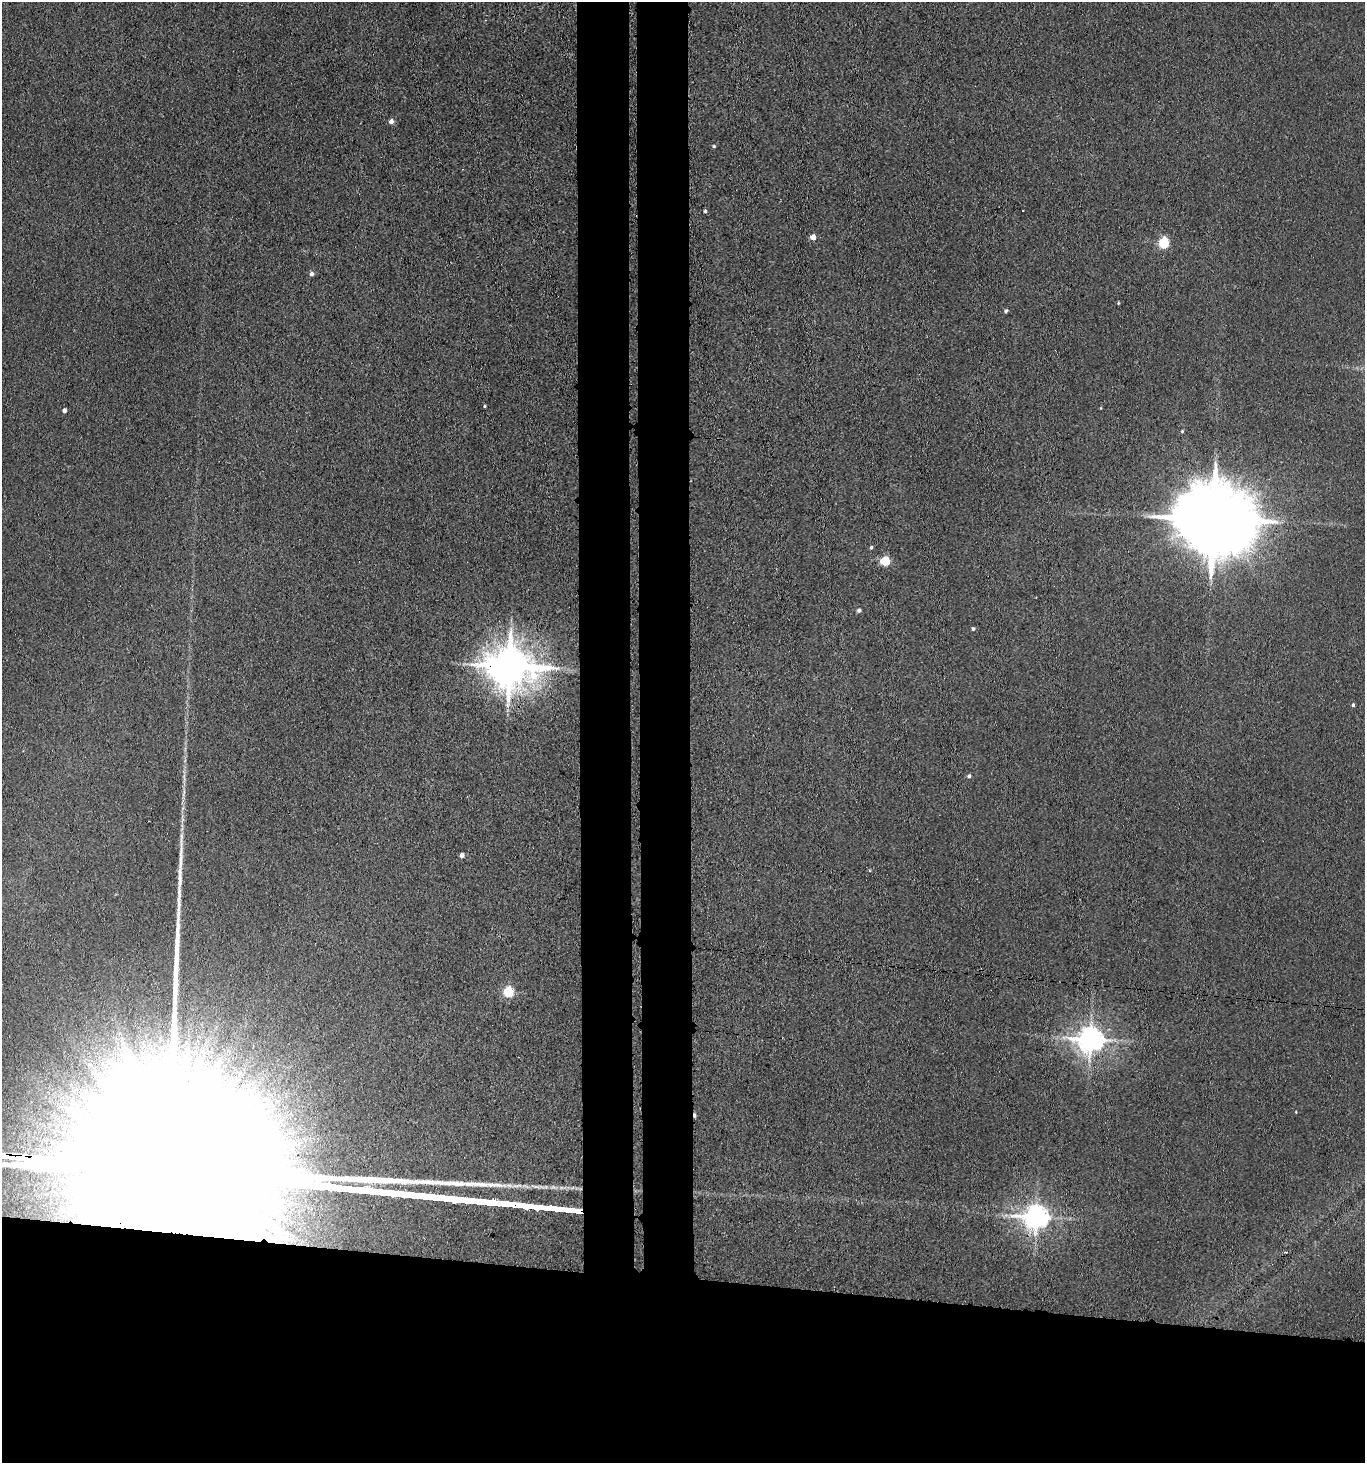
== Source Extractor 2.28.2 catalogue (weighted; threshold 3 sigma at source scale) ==
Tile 8 of 3 x 3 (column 2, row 3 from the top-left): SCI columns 1587-2949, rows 6-1466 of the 4473 x 4392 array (HDU 1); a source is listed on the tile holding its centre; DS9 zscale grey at full resolution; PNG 1367 x 1465 px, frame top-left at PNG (2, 2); no overlay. Shown black and unused: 19% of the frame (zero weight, under 3 of 4 exposures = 5% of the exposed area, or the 3 px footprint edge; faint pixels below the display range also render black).
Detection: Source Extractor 2.28.2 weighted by HDU 2 'WHT'; one run over the whole footprint, this tile lists its part. Background 0.042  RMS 0.0062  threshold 0.0278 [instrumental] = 3 sigma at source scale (4.5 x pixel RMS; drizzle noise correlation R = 1.50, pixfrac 1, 0.05/0.05 arcsec/px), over >= 5 px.
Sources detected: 31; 3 inside a brighter object's white glare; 1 long thin detection or spike segment (spike, bleed or trail) — not listed; the other 27 listed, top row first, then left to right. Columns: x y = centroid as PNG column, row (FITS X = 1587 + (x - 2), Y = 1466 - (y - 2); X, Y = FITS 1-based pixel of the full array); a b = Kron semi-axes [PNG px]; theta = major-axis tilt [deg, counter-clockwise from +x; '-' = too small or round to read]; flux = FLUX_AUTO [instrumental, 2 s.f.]
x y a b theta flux
391 121 5 4 - 3.6
714 146 4 4 - 0.73
705 211 4 3 - 0.97
813 237 5 4 - 5.8
1163 243 5 5 - 61
311 274 5 5 - 2.1
1119 303 4 3 - 0.55
1006 311 5 4 - 1.1
484 406 3 3 - 0.66
64 410 4 4 - 2.3
1182 431 4 4 - 0.75
1214 519 24 18 -11 8900
871 547 4 3 - 1.2
885 561 5 5 - 40
859 610 4 4 - 1.8
973 629 4 4 - 1.1
509 666 14 11 -5 2500
1353 705 4 3 - 1.1
969 776 5 4 - 1.4
184 777 15 3 -86 2.3
184 793 16 2 77 1.8
461 855 4 4 - 3.1
508 992 5 5 - 49
1091 1040 8 8 - 830
695 1115 5 3 - 1.7
53 1211 34 22 -2 58
1036 1217 8 8 - 670
Overlapping masked pixels (flux is a lower limit): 3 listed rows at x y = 509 666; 695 1115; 53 1211